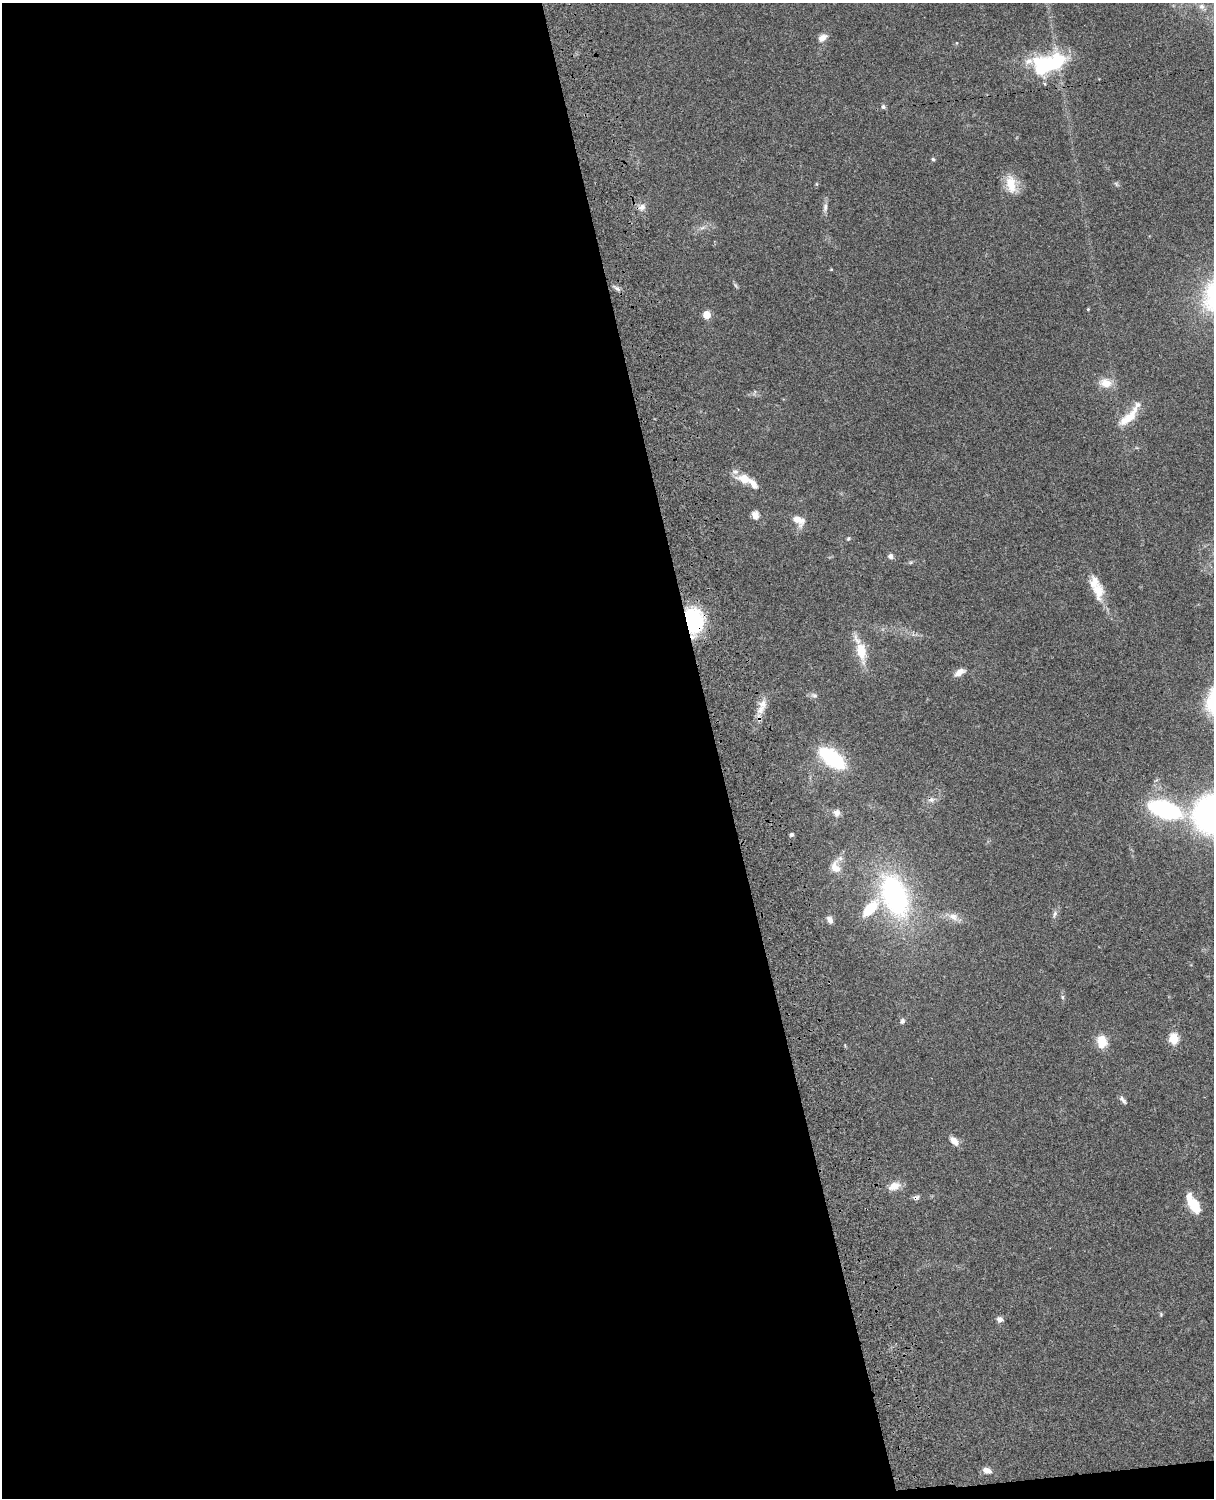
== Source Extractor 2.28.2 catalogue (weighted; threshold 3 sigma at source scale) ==
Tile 9 of 4 x 3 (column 1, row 3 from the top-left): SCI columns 121-1332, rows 277-1772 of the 5088 x 4928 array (HDU 1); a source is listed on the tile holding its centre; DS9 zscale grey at full resolution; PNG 1216 x 1500 px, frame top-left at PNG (2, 3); no overlay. Shown black and unused: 60% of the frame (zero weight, under 3 of 4 exposures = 6% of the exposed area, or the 3 px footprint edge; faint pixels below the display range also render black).
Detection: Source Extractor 2.28.2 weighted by HDU 2 'WHT'; one run over the whole footprint, this tile lists its part. Background 0.0768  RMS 0.0058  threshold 0.0259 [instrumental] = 3 sigma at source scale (4.5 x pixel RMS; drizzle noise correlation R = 1.50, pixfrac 1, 0.05/0.05 arcsec/px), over >= 5 px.
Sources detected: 64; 1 too faint to see at this stretch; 1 inside a brighter object's white glare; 1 cosmic-ray / hot-pixel residue — not listed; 8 inside a brighter listed object's ellipse — not listed separately; the other 53 listed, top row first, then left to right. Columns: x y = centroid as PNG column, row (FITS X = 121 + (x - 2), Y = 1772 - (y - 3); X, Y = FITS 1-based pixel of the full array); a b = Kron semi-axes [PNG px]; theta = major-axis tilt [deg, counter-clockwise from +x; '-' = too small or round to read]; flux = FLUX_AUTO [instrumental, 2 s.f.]
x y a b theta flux
1202 6 9 7 -44 2.7
822 38 10 7 36 4.1
1054 64 32 24 33 40
883 107 6 6 - 1.2
933 159 5 5 - 0.8
816 184 6 4 -89 0.62
1011 184 25 12 -74 11
1116 184 7 5 -47 1.1
642 207 11 9 34 3.3
825 207 15 6 83 2.6
702 228 10 4 29 1.8
831 269 4 3 - 0.5
617 288 12 5 -35 1.9
1088 309 3 3 - 0.56
707 315 5 5 - 16
1105 383 17 12 -14 7.5
754 392 9 3 69 0.81
1128 417 35 11 44 12
744 479 17 11 -15 8.9
755 515 10 9 - 3.6
798 520 17 11 -36 6.9
848 539 6 5 - 0.88
890 556 7 6 - 1.9
911 562 6 4 19 0.83
1098 591 25 15 -81 10
694 621 26 17 -83 46
861 651 32 13 -79 14
959 672 13 7 36 4.5
814 695 10 7 -18 1.9
761 709 16 10 54 6.3
832 758 31 15 -38 43
1165 809 23 11 -19 110
837 813 9 9 - 3.1
1212 814 26 25 - 210
791 835 5 5 - 1.3
835 867 18 13 -75 7.1
895 896 35 19 -69 130
870 908 26 11 47 18
1055 914 13 5 63 2
953 917 15 10 -33 5.2
830 920 10 7 -68 2.8
1062 997 6 4 -90 0.99
902 1021 7 6 - 1.6
1173 1039 6 5 - 31
1102 1041 11 9 -85 13
1123 1100 12 5 -50 1.8
954 1141 13 7 -44 4.4
894 1186 15 9 21 6.2
916 1197 9 6 20 1.7
1194 1205 17 10 -61 14
1161 1314 6 4 -84 0.68
1000 1319 8 7 - 2.2
987 1471 11 7 -14 4
Overlapping masked pixels (flux is a lower limit): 3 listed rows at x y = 694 621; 761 709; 916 1197
Isophote crosses this tile's border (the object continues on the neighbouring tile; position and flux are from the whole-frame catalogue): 1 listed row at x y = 1212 814